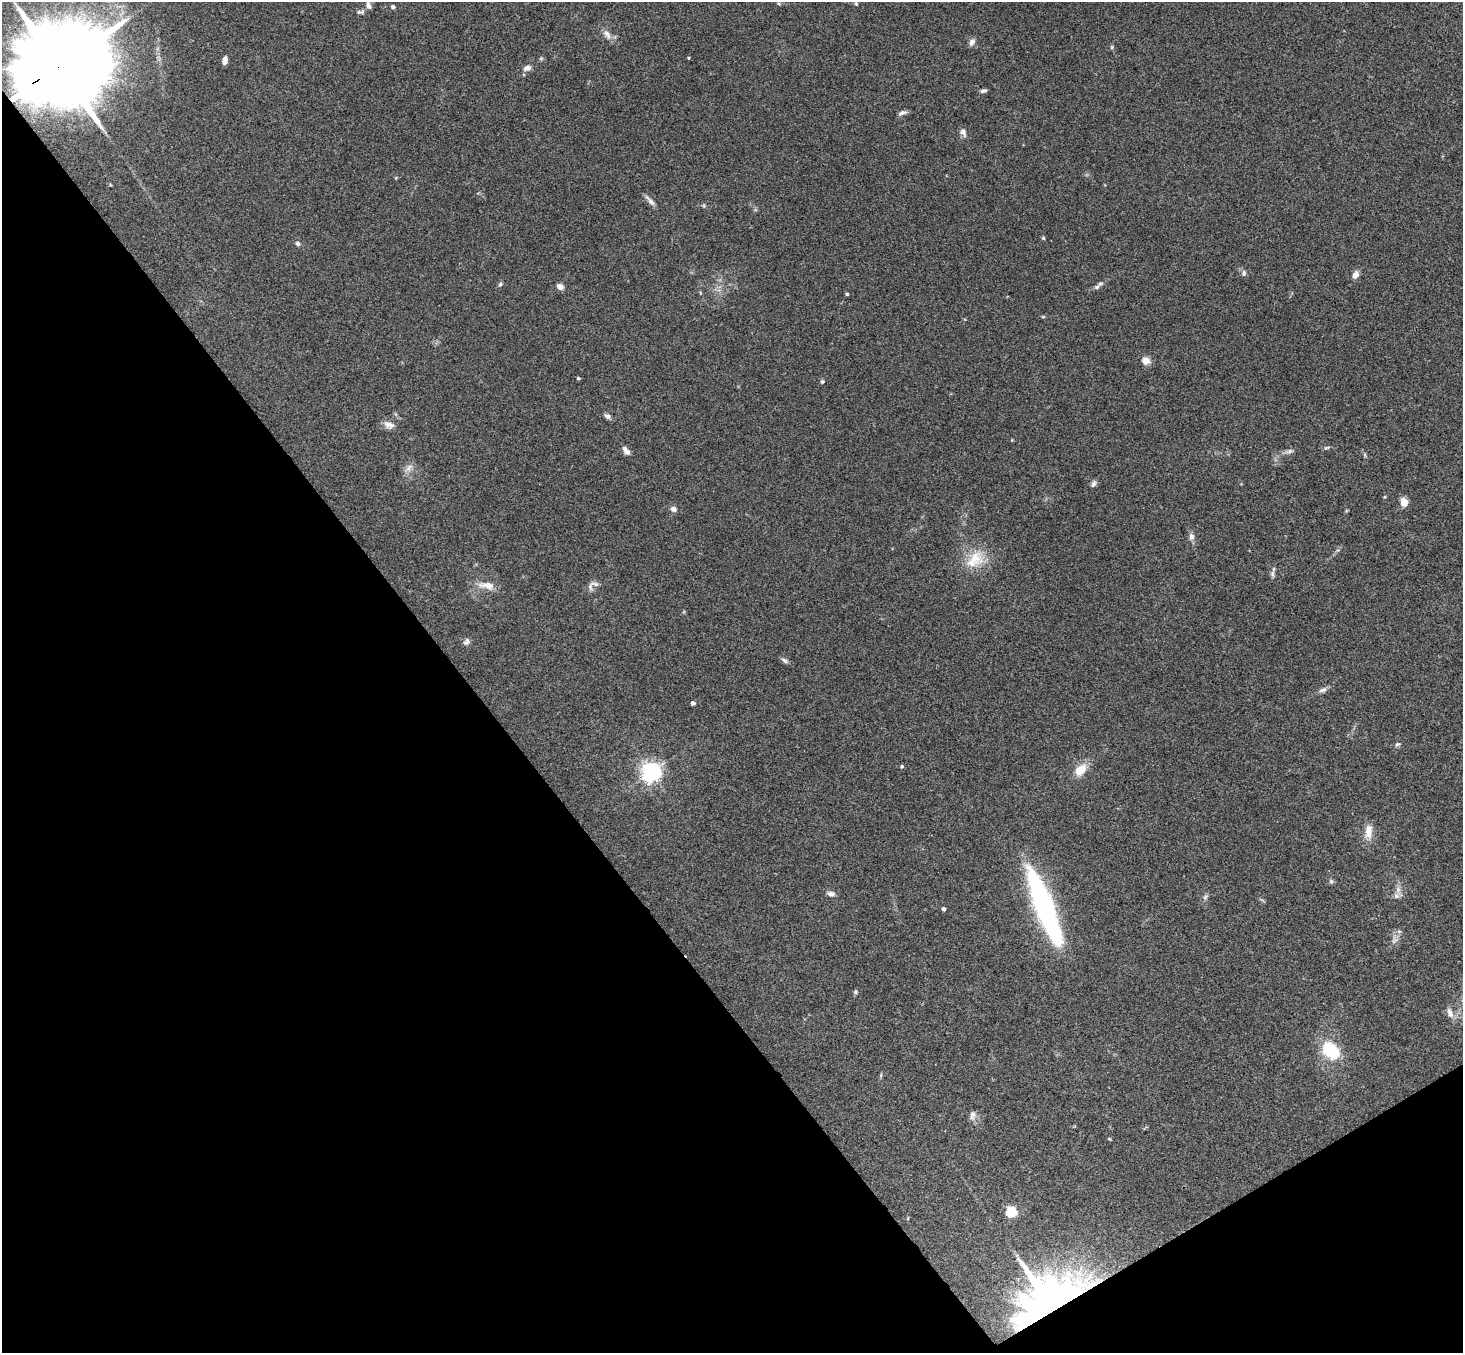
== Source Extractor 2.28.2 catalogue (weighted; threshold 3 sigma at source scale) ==
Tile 14 of 4 x 4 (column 2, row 4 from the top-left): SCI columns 1514-2974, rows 331-1681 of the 5945 x 5927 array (HDU 1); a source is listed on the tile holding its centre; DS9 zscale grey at full resolution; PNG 1465 x 1355 px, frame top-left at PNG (2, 2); no overlay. Shown black and unused: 35% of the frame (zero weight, under 3 of 4 exposures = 6% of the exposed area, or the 3 px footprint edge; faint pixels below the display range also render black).
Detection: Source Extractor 2.28.2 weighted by HDU 2 'WHT'; one run over the whole footprint, this tile lists its part. Background 0.199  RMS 0.0081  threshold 0.0365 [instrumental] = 3 sigma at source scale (4.5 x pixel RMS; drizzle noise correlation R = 1.50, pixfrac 1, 0.05/0.05 arcsec/px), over >= 5 px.
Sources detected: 69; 2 inside a brighter listed object's ellipse — not listed separately; the other 67 listed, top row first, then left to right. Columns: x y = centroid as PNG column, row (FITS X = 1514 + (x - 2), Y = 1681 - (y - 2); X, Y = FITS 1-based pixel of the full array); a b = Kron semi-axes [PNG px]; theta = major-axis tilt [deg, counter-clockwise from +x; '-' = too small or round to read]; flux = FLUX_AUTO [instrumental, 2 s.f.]
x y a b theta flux
856 4 6 4 -73 1.1
368 5 9 6 -61 3.7
393 7 4 4 - 2.6
360 12 11 5 3 2.2
607 34 16 8 -54 5.4
972 42 9 6 65 3.5
1112 47 6 3 72 0.99
688 58 4 3 - 0.79
225 60 7 5 79 4.3
58 67 31 20 29 19000
527 68 10 7 23 3.7
983 91 8 4 7 1.9
902 113 11 5 18 2.8
963 132 11 7 -62 3.5
650 201 18 5 -50 3.6
704 206 6 4 -79 1.1
1043 238 4 4 - 1.1
298 243 6 5 - 2.4
1244 273 9 5 -90 1.9
1356 275 10 7 63 4.6
500 284 6 5 - 1.4
560 286 8 6 -29 4.1
1097 287 11 5 39 2.4
847 294 3 3 - 1.3
1043 317 6 3 0 0.78
1146 360 10 9 - 5.8
578 378 3 3 - 1.2
822 382 5 4 - 1.1
607 416 9 6 -32 2.6
389 425 15 9 -23 5.2
1327 447 10 4 6 1.5
626 451 10 5 -50 5.1
1289 451 13 5 14 2.9
1365 455 7 4 -72 1.2
408 468 15 7 51 4.3
1093 484 10 6 62 2.3
1404 502 10 8 -80 6.4
673 509 7 6 - 3.5
1191 536 10 7 -89 3.5
975 560 30 20 40 23
1272 574 10 5 -90 2.5
487 585 23 9 -6 9.9
590 587 13 6 -74 2.6
467 642 10 7 53 2.7
784 660 9 5 -34 2.3
1323 690 12 6 20 3
693 703 4 4 - 2.8
1397 744 7 5 19 1.5
902 766 4 4 - 1.2
1080 770 19 11 45 12
651 772 7 6 - 460
1368 831 17 9 83 9.9
1331 881 6 6 - 1.6
1398 890 10 6 -81 3.9
831 894 10 6 -12 3.5
1205 897 9 5 49 2
1044 907 80 17 -69 170
944 909 4 3 - 2.6
1394 939 16 8 81 4.7
855 992 6 5 - 1.5
1450 1013 13 7 -68 5.1
1330 1050 23 17 -43 32
881 1075 6 4 72 1
973 1115 14 8 87 4
1109 1139 5 3 - 0.78
1011 1212 5 5 - 63
1048 1299 65 43 29 430
Overlapping masked pixels (flux is a lower limit): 2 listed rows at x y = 58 67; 1048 1299
Isophote crosses this tile's border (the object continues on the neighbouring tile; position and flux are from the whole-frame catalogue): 1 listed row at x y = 1450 1013